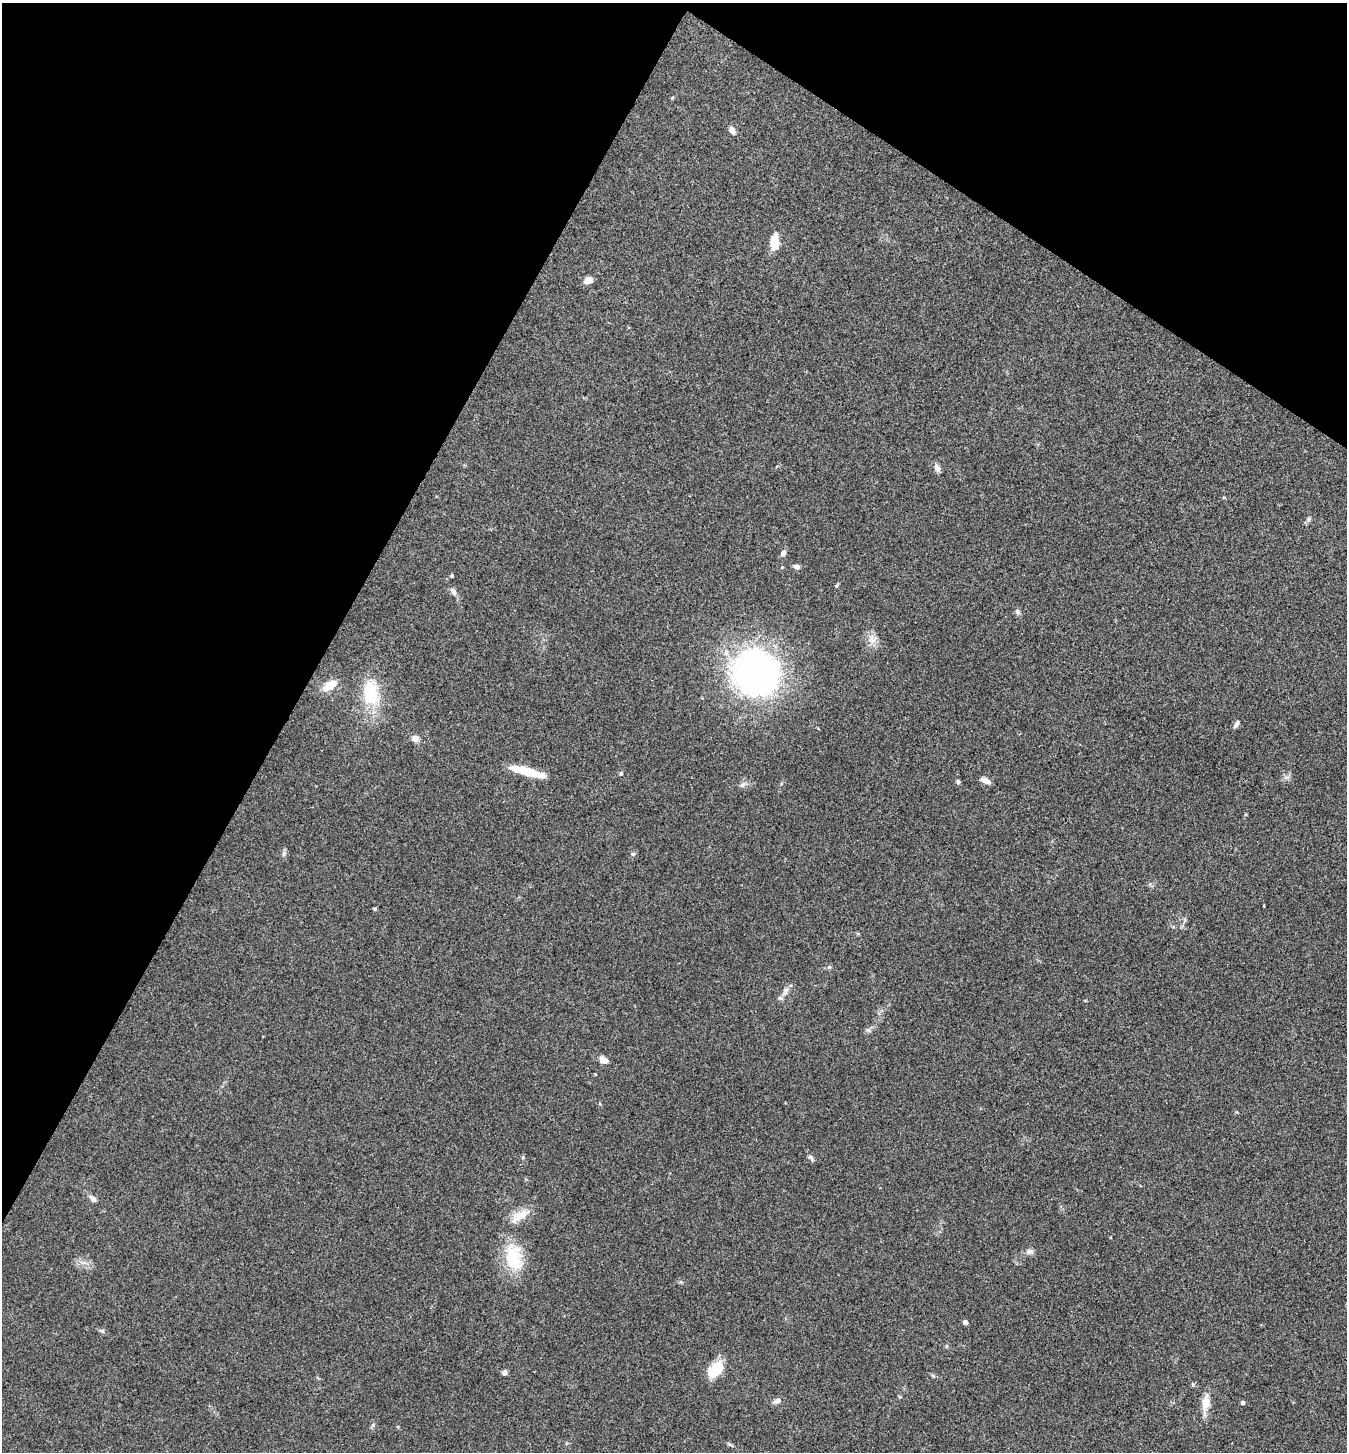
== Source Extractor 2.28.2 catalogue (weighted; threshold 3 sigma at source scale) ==
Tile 2 of 4 x 4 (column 2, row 1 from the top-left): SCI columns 1492-2836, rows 4352-5801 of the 5811 x 5804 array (HDU 1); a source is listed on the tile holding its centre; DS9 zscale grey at full resolution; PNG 1349 x 1454 px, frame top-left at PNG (2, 3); no overlay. Shown black and unused: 29% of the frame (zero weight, under 3 of 4 exposures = <1% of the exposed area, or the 3 px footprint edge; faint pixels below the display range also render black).
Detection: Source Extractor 2.28.2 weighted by HDU 2 'WHT'; one run over the whole footprint, this tile lists its part. Background 0.0798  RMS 0.0056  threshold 0.0251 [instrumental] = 3 sigma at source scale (4.5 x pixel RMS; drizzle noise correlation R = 1.50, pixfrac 1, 0.05/0.05 arcsec/px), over >= 5 px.
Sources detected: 43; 1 inside a brighter listed object's ellipse — not listed separately; the other 42 listed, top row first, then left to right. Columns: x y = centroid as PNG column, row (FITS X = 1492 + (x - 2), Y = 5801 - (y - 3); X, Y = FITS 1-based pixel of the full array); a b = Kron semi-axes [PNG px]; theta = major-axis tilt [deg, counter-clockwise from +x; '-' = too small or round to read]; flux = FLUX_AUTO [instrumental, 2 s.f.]
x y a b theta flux
732 130 8 6 -56 3
774 242 13 7 84 12
588 280 8 6 32 5.1
937 468 11 6 -65 2.3
1309 519 7 5 51 1.2
783 553 8 6 57 1.8
782 567 4 4 - 0.43
796 567 8 6 -16 1.7
452 575 4 4 - 0.72
837 585 6 3 70 0.66
453 591 8 6 -61 2.5
1018 612 8 6 -66 1.5
872 640 15 8 -86 4.3
755 672 38 34 -39 280
329 686 15 8 33 8.6
371 694 31 17 -80 24
1236 724 10 5 59 1.8
415 738 7 7 - 3.6
527 771 37 7 -14 16
621 773 5 5 - 0.84
1287 778 7 5 -1 1.4
985 780 11 6 -23 3.2
958 781 5 5 - 1
742 785 8 5 44 1.3
633 854 6 5 - 0.89
374 909 6 3 -20 0.67
785 991 12 7 66 2.6
603 1060 9 6 -27 4.2
810 1157 8 5 -40 1.5
92 1198 11 6 -40 2.2
519 1216 31 11 34 8.4
1030 1252 10 7 12 2
514 1257 38 22 -79 23
965 1322 4 4 - 3
715 1369 21 13 46 13
504 1372 6 5 - 1.9
933 1376 6 4 -19 0.77
1193 1384 6 5 - 0.84
777 1401 10 5 23 2.6
1242 1402 4 4 - 1.3
1205 1403 25 9 82 7.1
731 1445 9 3 -29 0.94
Unlisted compact peaks at least as high as the median listed source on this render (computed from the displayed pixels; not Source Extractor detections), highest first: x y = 829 967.